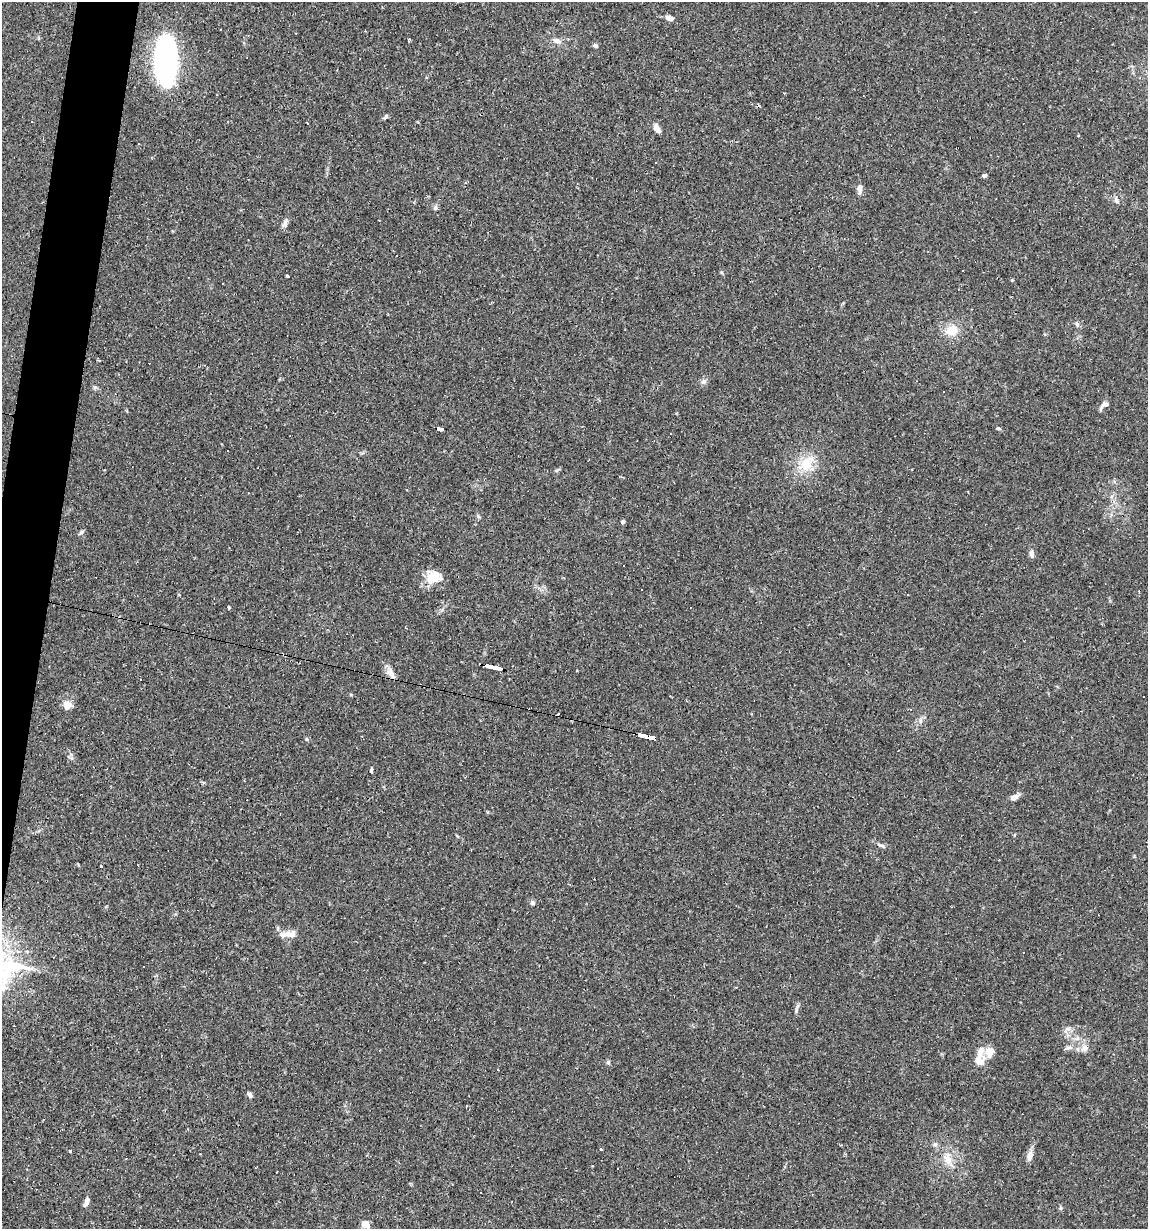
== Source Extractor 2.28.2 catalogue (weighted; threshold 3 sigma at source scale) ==
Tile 7 of 4 x 4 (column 3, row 2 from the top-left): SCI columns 2528-3673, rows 2457-3683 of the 4935 x 4911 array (HDU 1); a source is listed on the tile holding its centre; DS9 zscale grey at full resolution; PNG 1150 x 1231 px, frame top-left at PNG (2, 2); no overlay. Shown black and unused: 3% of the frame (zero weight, under 2 of 3 exposures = <1% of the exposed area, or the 3 px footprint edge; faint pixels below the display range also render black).
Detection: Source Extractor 2.28.2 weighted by HDU 2 'WHT'; one run over the whole footprint, this tile lists its part. Background 0.0551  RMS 0.0043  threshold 0.0196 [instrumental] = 3 sigma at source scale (4.5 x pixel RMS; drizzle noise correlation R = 1.50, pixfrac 1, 0.05/0.05 arcsec/px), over >= 5 px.
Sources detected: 84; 2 inside a brighter object's white glare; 19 cosmic-ray / hot-pixel residue — not listed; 3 inside a brighter listed object's ellipse — not listed separately; the other 60 listed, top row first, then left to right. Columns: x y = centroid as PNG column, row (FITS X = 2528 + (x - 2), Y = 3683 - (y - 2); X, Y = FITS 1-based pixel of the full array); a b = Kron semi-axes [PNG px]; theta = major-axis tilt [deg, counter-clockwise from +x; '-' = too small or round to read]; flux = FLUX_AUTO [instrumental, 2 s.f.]
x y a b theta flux
670 18 10 6 -17 1.8
557 40 10 7 -20 1.9
409 41 6 2 79 0.54
595 46 5 5 - 1.1
165 70 29 16 -70 83
386 117 7 4 43 0.8
657 128 12 6 -58 2.3
138 144 2 2 - 0.33
984 176 4 4 - 1.1
860 189 10 6 -90 2.4
1116 201 8 5 -44 1.2
435 208 7 6 - 0.99
285 223 11 5 72 1.5
287 276 3 3 - 0.56
1012 280 4 4 - 0.38
1077 324 7 5 -88 1
951 330 14 12 13 6.5
704 381 8 7 - 1.3
1104 405 13 6 36 1.9
439 428 6 3 -14 6
998 428 5 4 - 0.61
227 451 2 2 - 0.33
806 464 19 17 40 9.8
623 522 5 5 - 0.81
81 532 7 5 29 0.81
1032 554 9 6 -82 1.5
434 577 21 14 20 7.9
908 595 3 2 - 0.47
229 608 4 3 - 0.85
493 666 17 3 -13 40
391 674 15 7 -57 2.8
67 705 10 9 - 3.5
910 709 4 3 - 0.33
920 721 7 4 71 0.92
643 736 9 4 -13 30
306 739 5 3 - 0.51
371 770 5 3 - 0.58
1014 797 11 6 21 2.1
881 845 13 4 -27 1.2
471 850 3 2 - 0.62
101 866 3 3 - 0.44
532 903 6 6 - 0.88
290 934 20 9 1 3.8
6 964 55 25 -21 40
143 966 3 2 - 0.54
797 1009 14 4 78 1.1
1068 1029 8 6 -1 1.5
1068 1048 15 4 16 1.4
1085 1048 10 8 47 2.3
980 1052 18 9 72 4
989 1053 16 10 75 4
608 1062 7 5 -75 0.74
249 1095 7 5 -54 1.2
466 1106 3 2 - 0.4
600 1149 3 3 - 3.7
70 1151 3 3 - 0.47
1030 1155 13 7 76 2.8
947 1158 17 12 -72 5.9
87 1201 13 5 67 1.8
365 1224 7 6 - 4.5
Overlapping masked pixels (flux is a lower limit): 4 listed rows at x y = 439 428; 493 666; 643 736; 6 964
Isophote crosses this tile's border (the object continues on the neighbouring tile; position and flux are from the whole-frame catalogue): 1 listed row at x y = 6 964